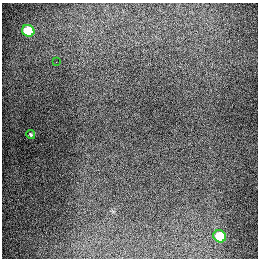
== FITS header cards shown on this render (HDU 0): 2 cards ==
NAXIS1  =                  256
NAXIS2  =                  256

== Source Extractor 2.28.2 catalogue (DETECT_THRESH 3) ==
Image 256 x 256 px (HDU 0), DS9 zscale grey, 1 PNG px = 1 image px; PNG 260 x 260 px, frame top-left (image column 1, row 256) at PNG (2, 3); each listed source drawn as its Kron ellipse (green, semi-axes under 4 px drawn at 4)
Background 1270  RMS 26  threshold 78.7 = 3 sigma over >= 5 px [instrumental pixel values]
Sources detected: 4; all 4 listed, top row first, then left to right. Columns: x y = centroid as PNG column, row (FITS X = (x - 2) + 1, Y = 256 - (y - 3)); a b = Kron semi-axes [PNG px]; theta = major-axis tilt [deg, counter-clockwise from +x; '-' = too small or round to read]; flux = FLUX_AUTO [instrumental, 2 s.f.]
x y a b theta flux
28 31 6 5 - 85000
56 62 2 2 - 1200
31 135 5 3 - 2100
220 236 6 5 - 64000